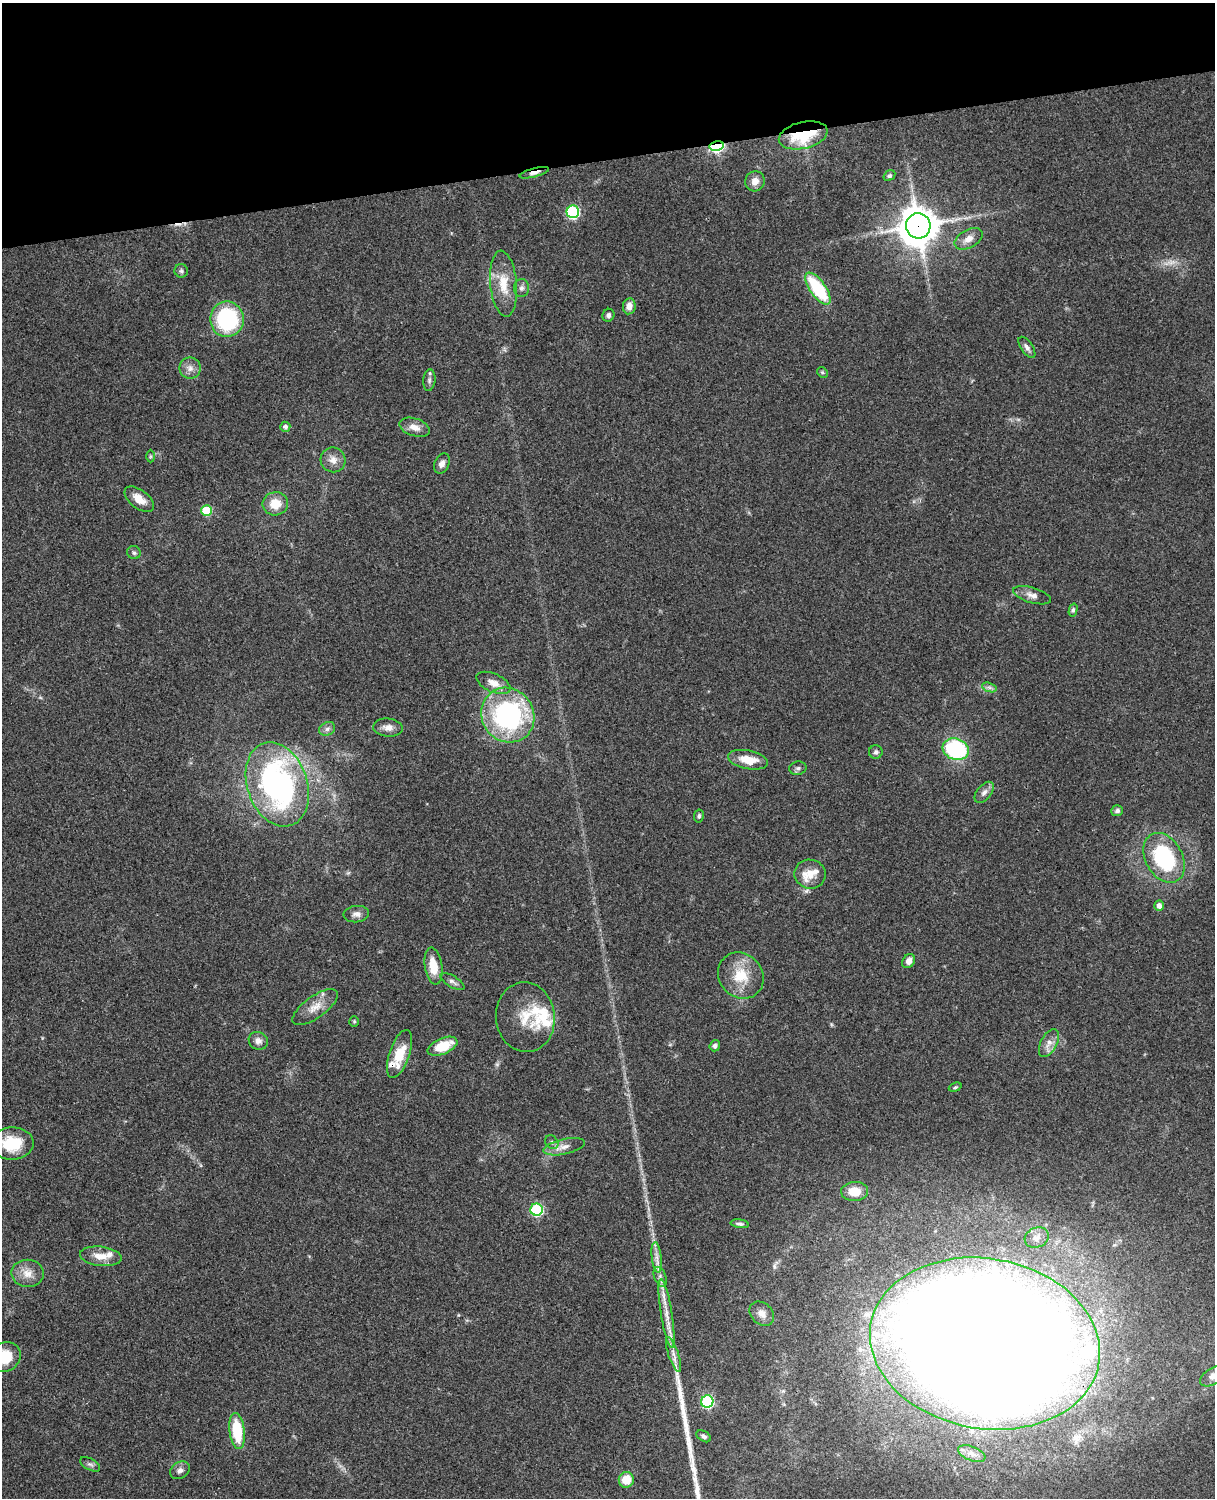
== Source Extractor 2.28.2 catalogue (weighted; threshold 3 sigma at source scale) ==
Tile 3 of 4 x 3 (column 3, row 1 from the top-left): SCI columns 2546-3758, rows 3270-4765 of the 5089 x 4929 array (HDU 1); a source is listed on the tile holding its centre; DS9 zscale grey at full resolution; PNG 1217 x 1500 px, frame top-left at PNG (2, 3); each listed source drawn as its Kron ellipse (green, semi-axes under 4 px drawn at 4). Shown black and unused: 10% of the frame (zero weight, under 3 of 4 exposures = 6% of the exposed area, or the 3 px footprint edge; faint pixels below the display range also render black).
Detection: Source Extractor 2.28.2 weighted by HDU 2 'WHT'; one run over the whole footprint, this tile lists its part. Background 0.0839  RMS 0.006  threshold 0.0272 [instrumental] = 3 sigma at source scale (4.5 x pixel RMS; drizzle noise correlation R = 1.50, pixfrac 1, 0.05/0.05 arcsec/px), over >= 5 px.
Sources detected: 93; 1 too faint to see at this stretch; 1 cosmic-ray / hot-pixel residue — neither listed nor drawn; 7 inside a brighter listed object's ellipse — not listed separately; the other 84 listed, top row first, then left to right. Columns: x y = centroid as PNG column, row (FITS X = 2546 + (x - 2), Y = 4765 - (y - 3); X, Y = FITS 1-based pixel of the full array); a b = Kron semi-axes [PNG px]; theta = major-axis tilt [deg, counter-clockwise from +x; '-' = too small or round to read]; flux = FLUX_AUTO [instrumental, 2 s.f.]
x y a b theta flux
803 135 25 13 13 32
717 146 7 5 13 110
534 173 15 4 15 3.3
889 176 6 5 - 1.3
755 181 10 9 - 4.6
573 212 6 6 - 72
918 226 12 12 - 1400
968 239 15 9 29 5
181 271 7 6 - 1.4
503 284 33 13 -85 14
521 288 9 7 87 2.2
818 289 19 8 -54 41
629 306 8 6 81 4.6
608 315 6 6 - 1.6
227 319 18 17 - 60
1027 347 12 6 -56 2.4
190 368 10 10 - 4.2
822 372 6 4 -45 0.85
429 380 11 6 85 2
285 427 5 5 - 1.9
415 427 15 8 -17 5.4
150 456 6 4 90 0.91
333 460 12 12 - 5.1
442 464 10 7 65 3.1
139 499 17 9 -38 7.8
275 504 13 11 10 11
207 511 5 5 - 25
134 553 7 6 - 1.6
1032 595 19 7 -17 4.1
1073 610 6 4 76 1.2
493 683 18 9 -24 5.8
989 687 7 4 -19 1.6
508 715 28 26 -54 100
388 728 15 9 -4 4.6
327 729 8 6 28 2.1
956 749 13 10 -18 61
876 752 7 7 - 1.6
748 760 20 9 -11 11
798 768 8 6 11 1.7
277 784 43 30 -71 160
984 792 12 7 51 2.8
1117 811 6 5 - 1.9
699 816 7 5 81 1.3
1164 858 26 18 -61 52
810 874 16 14 -9 7.6
1159 906 5 4 - 3
356 914 13 8 5 3.1
909 961 7 6 - 3.9
433 966 19 8 -82 12
741 975 24 21 -48 18
452 982 14 5 -31 2.2
315 1007 27 10 36 8.3
525 1017 35 29 -85 21
354 1021 5 4 - 0.82
258 1041 10 8 -29 3.2
1049 1043 15 8 62 4.4
443 1046 16 8 23 16
715 1046 5 5 - 1.5
399 1054 25 10 71 16
955 1087 6 4 21 0.92
552 1142 7 6 - 1.7
12 1143 22 16 2 22
564 1147 21 7 12 5.4
855 1191 13 9 2 9.1
537 1210 6 6 - 62
740 1224 9 4 -8 1.6
1037 1238 12 9 25 4.2
101 1256 21 9 -7 8
657 1257 15 5 -83 3.6
27 1273 16 13 -2 7.4
660 1277 10 6 -70 2.5
666 1313 35 5 -81 9.2
762 1314 14 10 -43 4.6
985 1344 116 85 -10 3000
673 1354 18 5 -71 3.8
5 1357 16 14 35 16
1213 1376 15 8 32 4.5
707 1401 6 6 - 66
237 1431 18 7 -83 24
704 1436 8 5 -31 1.6
972 1454 14 7 -21 3.8
90 1464 11 5 -28 1.8
180 1470 10 8 32 2.8
626 1480 8 7 - 12
Overlapping masked pixels (flux is a lower limit): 5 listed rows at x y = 803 135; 717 146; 534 173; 918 226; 985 1344
Isophote crosses this tile's border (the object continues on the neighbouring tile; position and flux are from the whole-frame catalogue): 3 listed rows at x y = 12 1143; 5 1357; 1213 1376